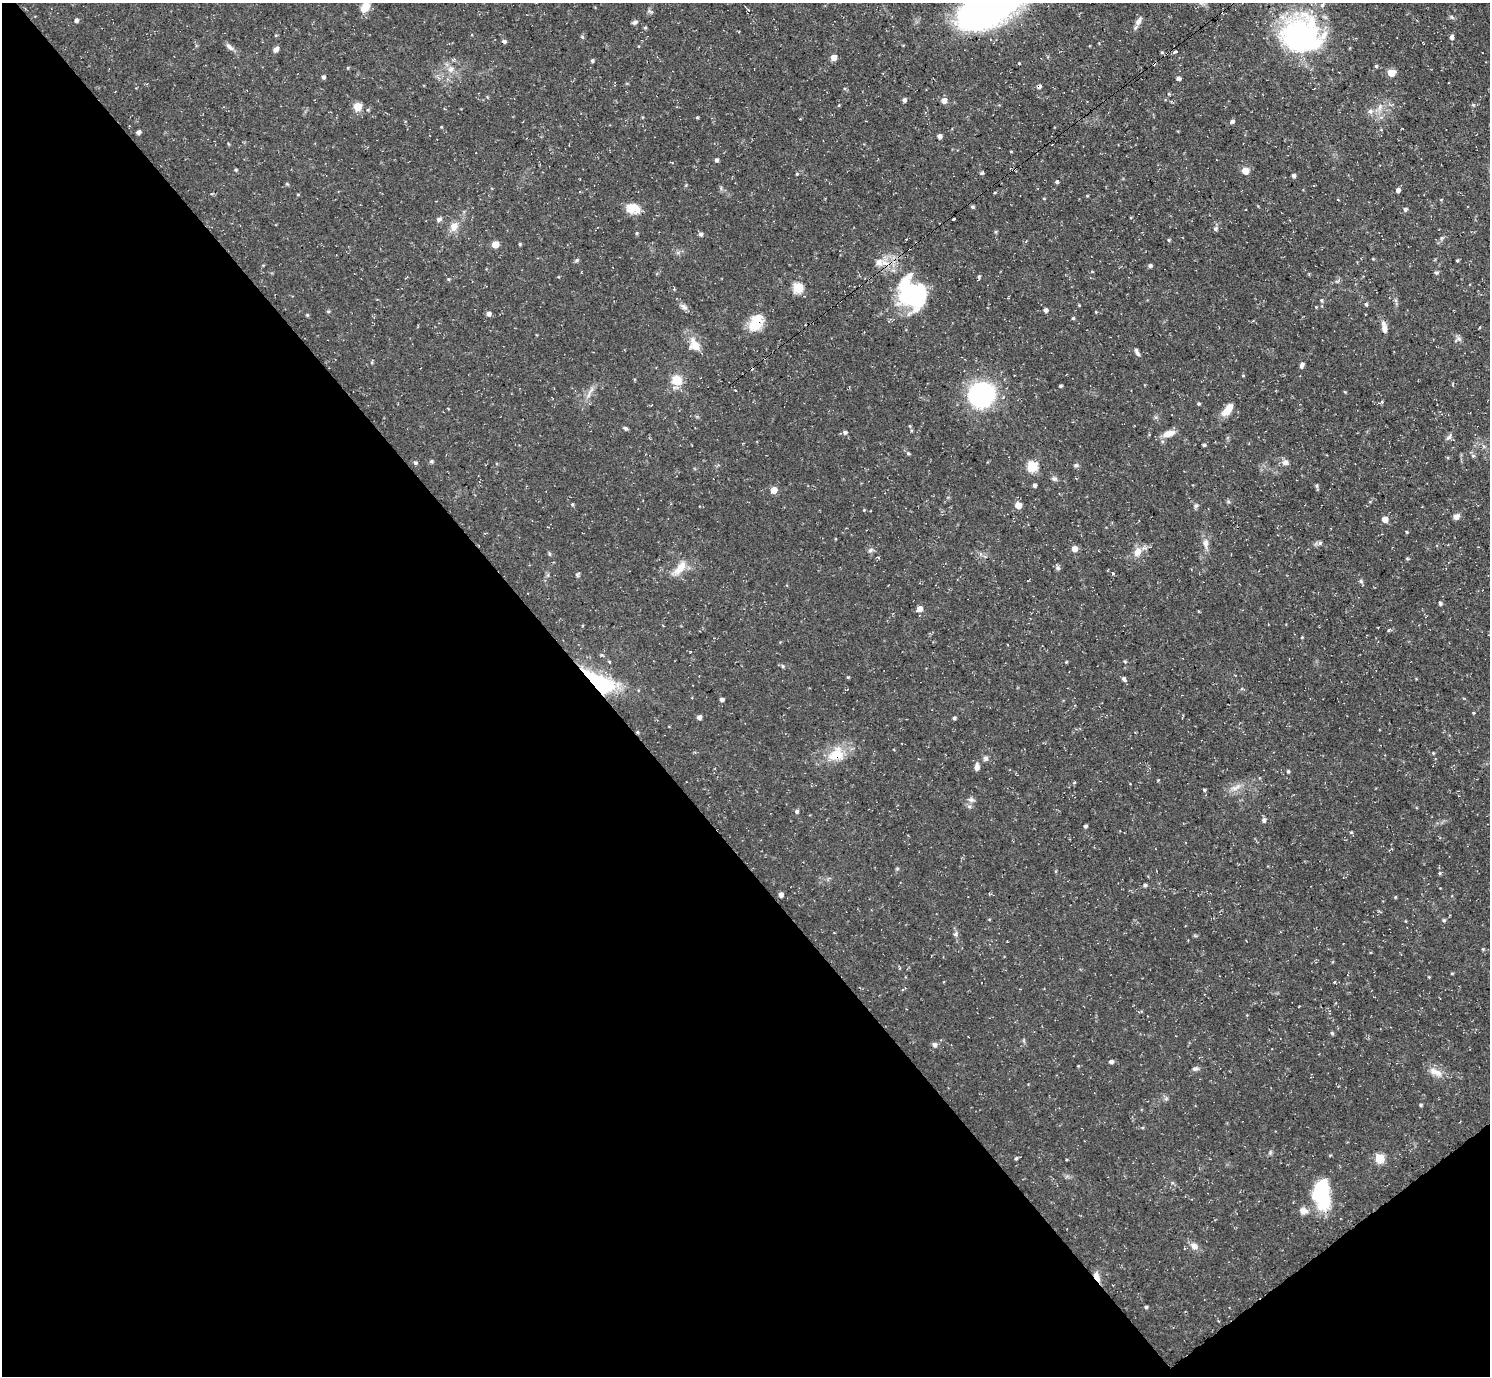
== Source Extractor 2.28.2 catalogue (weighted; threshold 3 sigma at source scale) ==
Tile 14 of 4 x 4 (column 2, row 4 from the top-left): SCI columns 1493-2980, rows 159-1532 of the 5959 x 5956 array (HDU 1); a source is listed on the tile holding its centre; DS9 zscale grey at full resolution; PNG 1492 x 1378 px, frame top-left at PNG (2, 3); no overlay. Shown black and unused: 42% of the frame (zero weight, under 3 of 4 exposures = <1% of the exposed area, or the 3 px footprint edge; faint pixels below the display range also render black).
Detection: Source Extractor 2.28.2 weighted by HDU 2 'WHT'; one run over the whole footprint, this tile lists its part. Background 0.0482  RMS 0.0042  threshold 0.0189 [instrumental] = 3 sigma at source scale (4.5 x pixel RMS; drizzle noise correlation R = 1.50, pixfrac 1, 0.05/0.05 arcsec/px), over >= 5 px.
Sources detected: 184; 2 inside a brighter object's white glare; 4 cosmic-ray / hot-pixel residue — not listed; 2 inside a brighter listed object's ellipse — not listed separately; the other 176 listed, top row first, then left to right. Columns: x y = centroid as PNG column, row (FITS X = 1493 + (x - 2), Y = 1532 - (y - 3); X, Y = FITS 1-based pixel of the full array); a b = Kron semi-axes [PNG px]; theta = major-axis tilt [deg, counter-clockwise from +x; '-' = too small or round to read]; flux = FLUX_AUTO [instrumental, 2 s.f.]
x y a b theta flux
365 7 12 8 56 5.5
991 8 58 27 27 180
650 12 8 4 -37 0.74
76 20 4 4 - 1.3
1138 21 12 7 54 2.2
634 22 7 5 14 0.89
645 28 4 4 - 0.54
1301 35 51 41 -23 72
582 37 6 4 -2 0.51
1452 37 4 4 - 1.7
230 47 13 5 -40 1.7
276 49 6 5 - 1.9
1175 52 4 3 - 1.3
834 57 5 4 - 4.1
592 60 4 4 - 0.82
1019 63 3 3 - 0.32
1376 66 4 4 - 0.59
451 69 10 8 46 2.5
1391 73 5 5 - 8.8
323 77 5 4 - 1
1178 78 5 4 - 1.1
1169 94 4 4 - 0.53
904 100 4 4 - 1.1
944 100 5 5 - 2.7
1473 105 6 5 - 0.61
357 107 5 5 - 13
1380 107 10 6 70 2
1370 111 8 7 - 1.5
697 117 4 3 - 0.44
1232 121 5 4 - 1.1
1381 130 5 3 - 0.4
138 132 5 4 - 1.3
939 136 4 4 - 1.7
716 160 4 4 - 1.1
236 170 4 3 - 0.51
1245 171 5 5 - 7.1
982 173 5 4 - 0.62
797 174 4 3 - 0.37
1294 176 4 4 - 1.1
1057 182 4 4 - 0.71
1398 190 4 4 - 1.8
995 192 4 3 - 0.39
298 194 4 3 - 0.33
1087 196 4 3 - 0.32
1044 198 4 3 - 0.36
972 207 4 4 - 0.81
633 208 15 11 -8 6.1
1405 209 5 4 - 1
439 219 6 5 - 1.3
954 219 3 3 - 1
454 226 13 10 52 3.6
1215 229 5 5 - 1
995 232 5 4 - 0.53
637 233 4 4 - 0.51
700 234 5 4 - 1.2
1442 238 6 4 71 0.66
1169 240 4 4 - 0.53
495 244 5 5 - 7.9
520 244 4 3 - 0.56
577 260 6 4 17 0.73
1457 260 4 3 - 0.55
879 262 11 9 -60 2.9
1150 266 5 4 - 0.78
1436 273 6 4 0 0.68
979 277 5 4 - 0.64
448 279 4 4 - 0.51
798 288 5 5 - 26
913 293 39 33 -51 47
1366 304 5 4 - 0.63
684 307 11 6 -37 1.5
1316 307 3 3 - 0.3
1046 310 4 4 - 1.4
328 311 5 3 - 0.44
1096 312 4 3 - 0.32
489 314 5 5 - 1.6
307 315 4 4 - 0.51
1073 318 4 4 - 0.52
755 324 16 15 - 8.6
1384 329 9 6 -77 2.2
1459 339 7 4 -19 0.86
695 345 15 11 -54 5.5
1137 352 11 5 -65 1.3
1302 365 6 4 72 1.5
1243 376 5 3 - 0.35
676 380 12 11 - 6.6
1060 386 3 3 - 0.71
591 390 8 5 46 1.4
1345 392 4 3 - 0.39
982 394 23 21 24 61
1382 402 4 3 - 0.88
1199 404 4 4 - 0.61
651 405 3 2 - 0.25
1227 410 16 7 51 5.9
910 426 5 3 - 0.41
625 428 7 4 -27 0.74
845 432 5 5 - 1.1
1169 434 17 8 17 3.8
1449 437 10 6 57 1.3
1204 445 6 3 7 0.56
908 453 5 4 - 0.65
1473 456 5 5 - 0.72
431 461 5 5 - 0.72
1285 462 7 7 - 1.9
415 463 5 4 - 0.88
1076 465 6 5 - 0.8
1032 466 5 5 - 30
1054 479 7 6 - 0.99
1034 485 4 4 - 1
1316 486 5 5 - 0.67
774 490 5 5 - 5.8
572 504 4 3 - 0.51
1018 505 5 5 - 6.3
1196 506 6 5 - 0.89
864 510 4 3 - 0.33
1456 516 8 7 - 1.9
1385 519 5 5 - 4
1407 532 4 3 - 0.46
1205 543 12 8 -89 2.5
1320 543 6 5 - 0.89
1074 549 5 5 - 3.7
870 550 6 5 - 0.92
1137 552 11 8 56 4
1407 558 5 3 - 0.39
680 568 23 10 50 5.8
1058 568 7 6 - 1
1361 581 6 5 - 0.9
1440 603 5 4 - 0.83
920 609 5 5 - 3.2
1388 630 5 3 - 0.41
1302 637 4 3 - 0.38
601 655 5 4 - 0.53
1125 661 5 4 - 0.54
609 662 3 3 - 0.88
1066 662 4 3 - 0.37
783 666 6 4 -25 0.76
848 677 4 3 - 0.4
1124 679 6 4 -48 1.2
599 682 37 15 -33 37
722 699 4 3 - 1.4
699 717 4 4 - 1.8
954 718 4 4 - 0.78
637 732 4 4 - 0.53
1433 753 4 4 - 0.38
836 754 22 17 41 10
985 758 8 6 -43 1.1
977 767 10 6 84 1.7
1288 771 4 4 - 0.7
1234 788 8 6 -16 1.9
1204 790 4 4 - 0.5
971 800 9 7 -2 1.5
797 811 5 4 - 0.89
1264 820 5 5 - 1.2
1085 826 4 3 - 0.65
1351 832 4 4 - 0.54
1440 873 5 4 - 0.55
1145 885 5 4 - 0.83
781 895 4 4 - 1.9
1395 897 4 4 - 0.4
1444 920 5 4 - 0.68
955 934 7 5 60 0.89
1452 973 4 3 - 0.46
1332 1033 6 4 -46 0.54
935 1045 7 6 - 1.2
1111 1062 5 4 - 1.3
1195 1069 9 5 3 1.1
1436 1072 20 8 -27 4.1
1166 1099 6 5 - 0.78
1421 1105 4 3 - 0.52
1270 1153 5 5 - 0.66
1016 1158 5 4 - 0.61
1380 1158 5 5 - 19
1322 1194 37 20 -86 24
1303 1211 12 9 -12 2.5
1194 1246 9 7 -28 2.5
1097 1276 14 6 -66 2.7
1146 1307 4 4 - 0.69
Overlapping masked pixels (flux is a lower limit): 5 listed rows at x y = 1301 35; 599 682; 637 732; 836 754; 1097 1276
Isophote crosses this tile's border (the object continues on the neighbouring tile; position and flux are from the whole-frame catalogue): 2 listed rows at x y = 365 7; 991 8